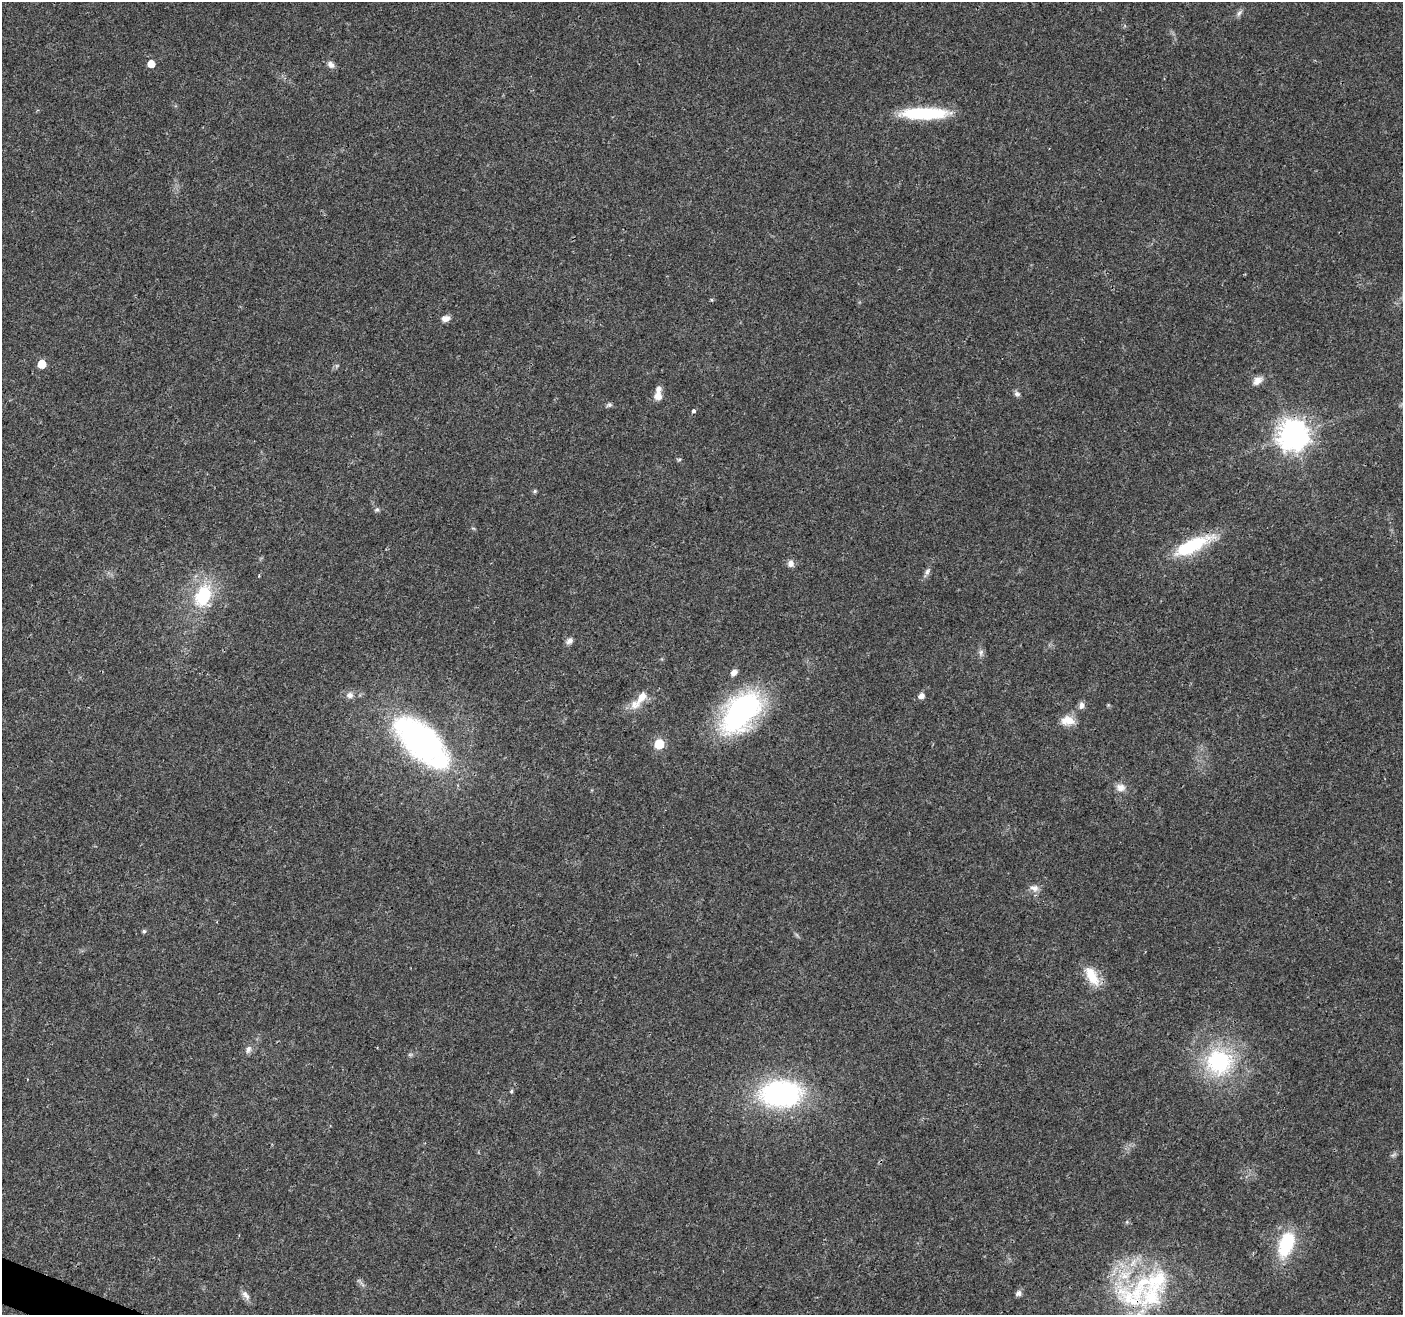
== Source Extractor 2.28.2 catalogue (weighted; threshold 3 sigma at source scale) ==
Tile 7 of 4 x 4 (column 3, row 2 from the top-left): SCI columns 2812-4212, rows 2838-4150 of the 5623 x 5745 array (HDU 1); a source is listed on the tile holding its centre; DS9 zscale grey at full resolution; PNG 1405 x 1317 px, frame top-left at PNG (2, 2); no overlay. Shown black and unused: <1% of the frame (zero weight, under 3 of 4 exposures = <1% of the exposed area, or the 3 px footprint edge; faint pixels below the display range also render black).
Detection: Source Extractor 2.28.2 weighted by HDU 2 'WHT'; one run over the whole footprint, this tile lists its part. Background 0.0271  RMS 0.0025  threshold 0.0114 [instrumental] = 3 sigma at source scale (4.5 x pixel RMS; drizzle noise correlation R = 1.50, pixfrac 1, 0.0396/0.0396 arcsec/px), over >= 5 px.
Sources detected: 53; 7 inside a brighter listed object's ellipse — not listed separately; the other 46 listed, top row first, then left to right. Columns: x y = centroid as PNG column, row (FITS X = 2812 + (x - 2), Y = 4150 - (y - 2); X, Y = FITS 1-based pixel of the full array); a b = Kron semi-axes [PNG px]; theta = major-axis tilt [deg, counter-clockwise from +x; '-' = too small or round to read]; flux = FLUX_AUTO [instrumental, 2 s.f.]
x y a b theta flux
1239 13 10 6 58 0.8
151 64 6 6 - 2.8
331 65 11 8 -49 1.1
924 113 47 11 0 19
711 300 4 4 - 0.33
446 318 11 7 13 1.4
42 364 6 6 - 5.1
1257 381 15 9 35 1.8
1017 394 8 7 - 0.77
658 396 9 8 - 2.1
609 405 7 6 - 0.55
693 411 4 4 - 0.55
1293 435 10 9 - 360
679 459 6 4 2 0.34
535 491 5 5 - 0.38
377 510 7 5 40 0.51
1192 545 49 15 25 15
791 564 9 8 - 1.2
927 571 10 6 59 0.83
203 595 29 19 67 14
569 641 8 6 37 1.2
981 652 10 6 72 0.82
734 672 8 6 42 1.4
350 695 10 8 17 1.3
921 696 8 7 - 1.1
642 697 18 9 53 3.1
1082 705 9 6 81 1.2
741 712 48 27 49 55
1068 721 18 11 -4 3.2
422 742 58 26 -43 78
659 744 6 6 - 13
1120 787 12 10 0 1.8
1034 888 12 9 -7 1.5
144 931 6 5 - 0.41
1092 976 29 13 -60 5.5
248 1049 11 7 69 1
410 1054 7 4 0 0.4
1219 1062 27 27 - 26
511 1091 5 4 - 0.33
781 1094 39 25 1 49
1393 1155 9 4 35 0.6
1127 1222 5 5 - 0.35
1286 1244 36 19 71 12
1156 1280 67 31 33 26
1018 1293 7 6 - 1.1
245 1295 16 7 -54 1.3